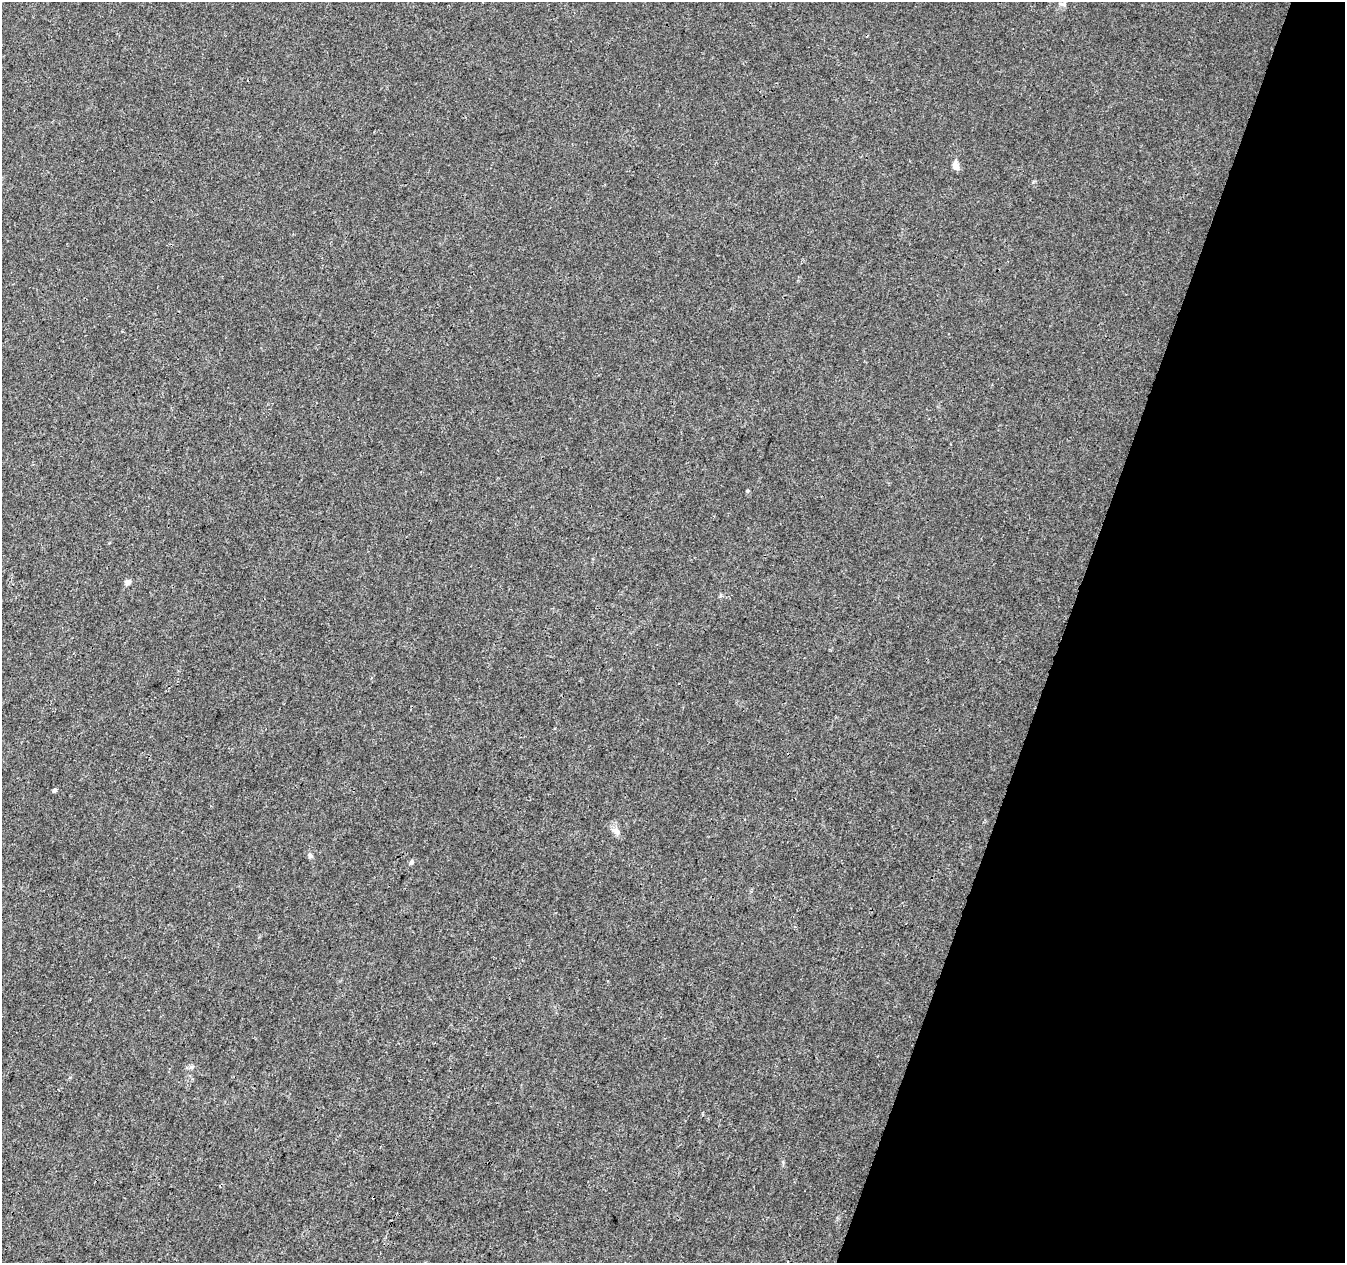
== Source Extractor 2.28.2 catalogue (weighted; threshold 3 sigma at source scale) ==
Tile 8 of 4 x 4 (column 4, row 2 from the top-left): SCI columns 4033-5375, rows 2741-4001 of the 5385 x 5542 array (HDU 1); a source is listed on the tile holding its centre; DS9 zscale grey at full resolution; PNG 1347 x 1265 px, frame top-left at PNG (2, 2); no overlay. Shown black and unused: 21% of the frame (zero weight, under 3 of 4 exposures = <1% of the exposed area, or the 3 px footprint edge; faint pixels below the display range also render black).
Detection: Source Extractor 2.28.2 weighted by HDU 2 'WHT'; one run over the whole footprint, this tile lists its part. Background 0.00635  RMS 0.0029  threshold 0.013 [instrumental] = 3 sigma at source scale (4.5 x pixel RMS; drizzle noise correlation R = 1.50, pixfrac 1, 0.0396/0.0396 arcsec/px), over >= 5 px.
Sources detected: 10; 1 cosmic-ray / hot-pixel residue — not listed; the other 9 listed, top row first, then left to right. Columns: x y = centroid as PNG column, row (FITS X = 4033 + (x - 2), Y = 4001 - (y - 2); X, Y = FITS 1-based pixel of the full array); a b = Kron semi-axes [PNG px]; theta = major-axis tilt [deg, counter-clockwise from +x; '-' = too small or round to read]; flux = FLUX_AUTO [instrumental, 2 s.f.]
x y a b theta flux
1062 4 12 5 -9 0.8
956 166 8 6 -72 2.3
748 491 4 4 - 0.4
128 582 8 7 - 1
54 790 4 4 - 0.8
616 831 14 8 -32 1.7
310 856 7 6 - 0.7
411 862 5 5 - 0.9
192 1067 9 4 9 0.66